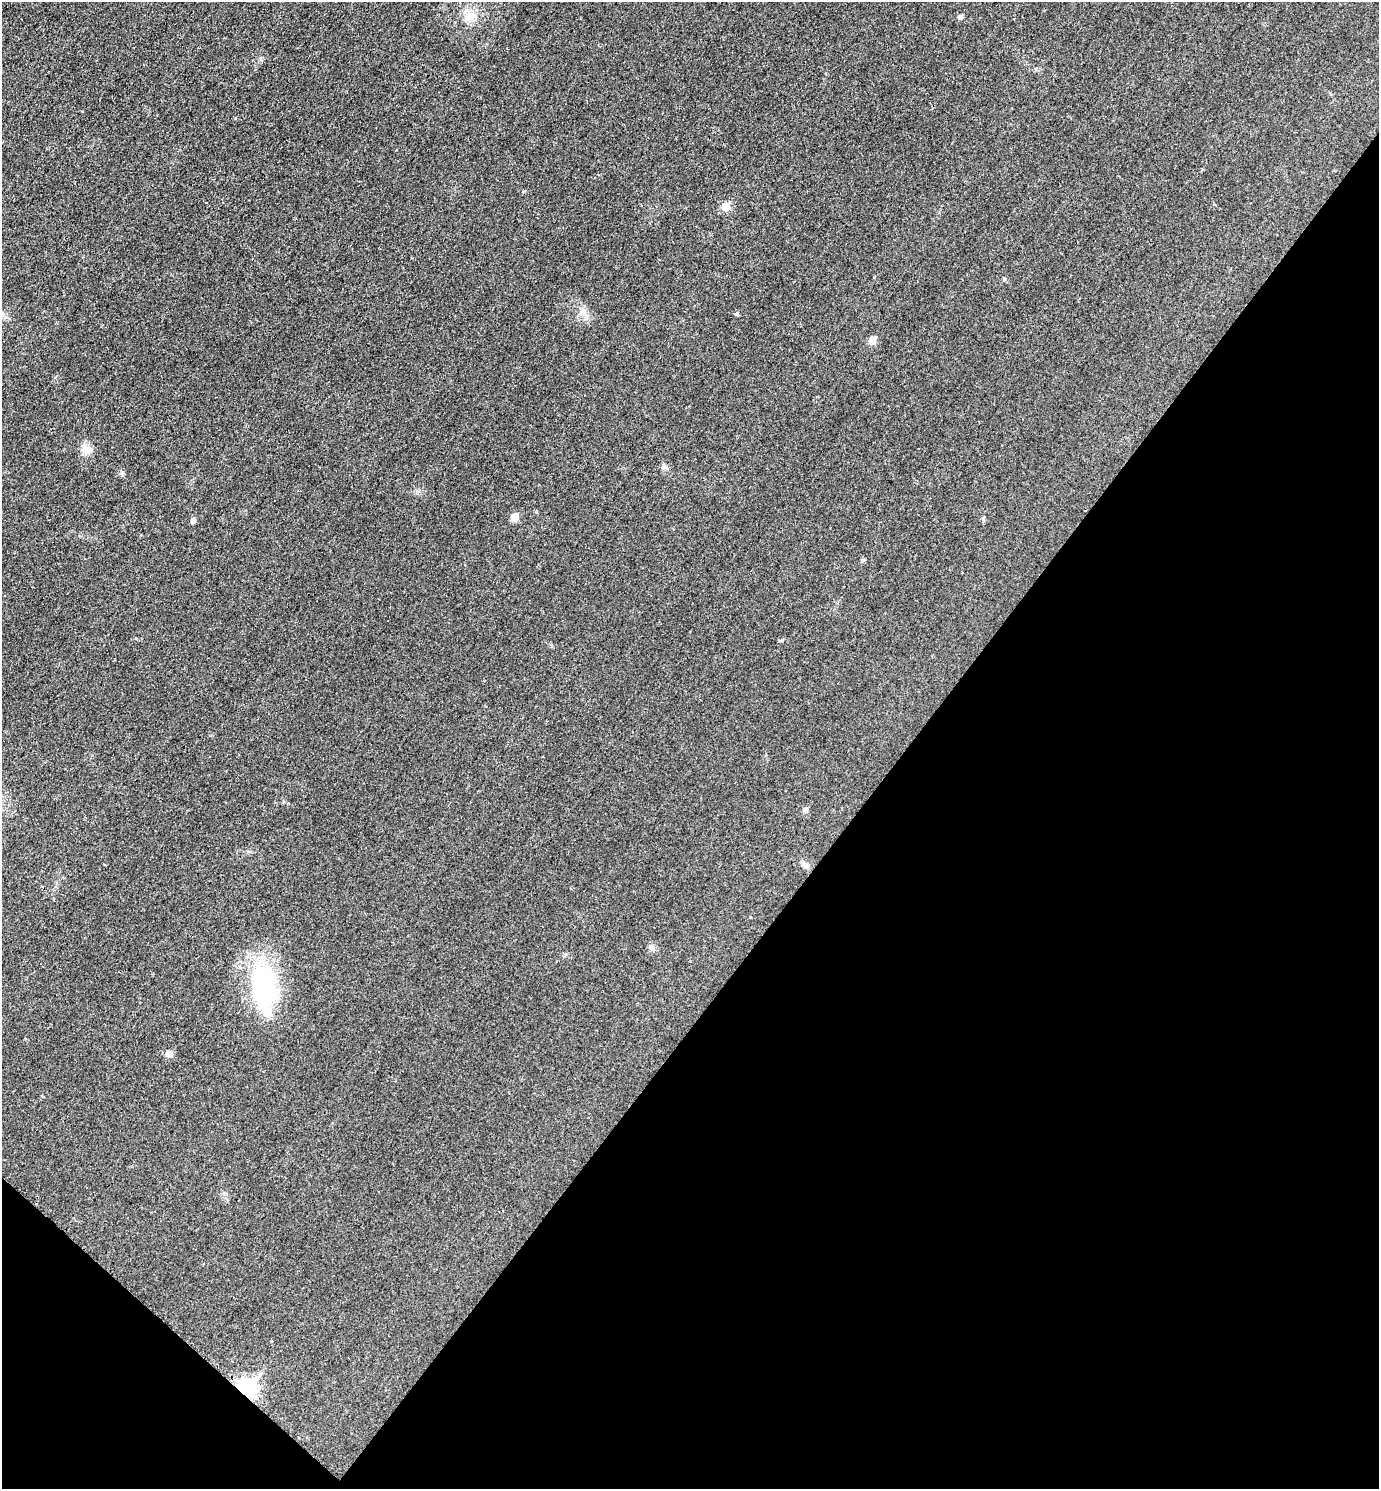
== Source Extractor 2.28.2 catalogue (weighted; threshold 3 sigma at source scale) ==
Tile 15 of 4 x 4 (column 3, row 4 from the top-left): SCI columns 2915-4291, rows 16-1502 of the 5978 x 5975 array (HDU 1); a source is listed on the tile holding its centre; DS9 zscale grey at full resolution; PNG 1381 x 1491 px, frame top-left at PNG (2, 2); no overlay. Shown black and unused: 37% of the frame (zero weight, under 3 of 4 exposures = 1% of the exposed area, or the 3 px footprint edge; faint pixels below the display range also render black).
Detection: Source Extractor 2.28.2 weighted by HDU 2 'WHT'; one run over the whole footprint, this tile lists its part. Background 0.0434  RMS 0.0064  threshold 0.029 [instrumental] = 3 sigma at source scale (4.5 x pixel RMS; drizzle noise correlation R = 1.50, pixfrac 1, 0.05/0.05 arcsec/px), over >= 5 px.
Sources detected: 17; all 17 listed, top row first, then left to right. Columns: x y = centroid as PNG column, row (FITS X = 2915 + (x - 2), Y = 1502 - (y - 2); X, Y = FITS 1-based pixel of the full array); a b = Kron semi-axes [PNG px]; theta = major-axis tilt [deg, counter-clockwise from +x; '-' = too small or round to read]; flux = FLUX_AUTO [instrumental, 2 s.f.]
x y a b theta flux
470 16 16 12 55 8.4
960 17 5 5 - 2.2
726 206 6 6 - 11
1004 279 5 4 - 0.77
872 340 6 5 - 8.4
86 449 15 11 -6 5.4
664 466 7 6 - 1.6
514 517 6 5 - 10
193 520 6 5 - 2
863 560 5 4 - 1.2
781 640 6 4 20 0.76
805 810 6 5 - 2.5
805 865 12 7 -49 2.5
652 948 9 7 -63 2.3
264 986 56 31 -86 74
169 1054 6 6 - 5.1
246 1389 8 7 - 230
Overlapping masked pixels (flux is a lower limit): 1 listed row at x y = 246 1389
Unlisted compact peaks at least as high as the median listed source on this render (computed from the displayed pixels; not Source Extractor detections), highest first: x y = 736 314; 122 472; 261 60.